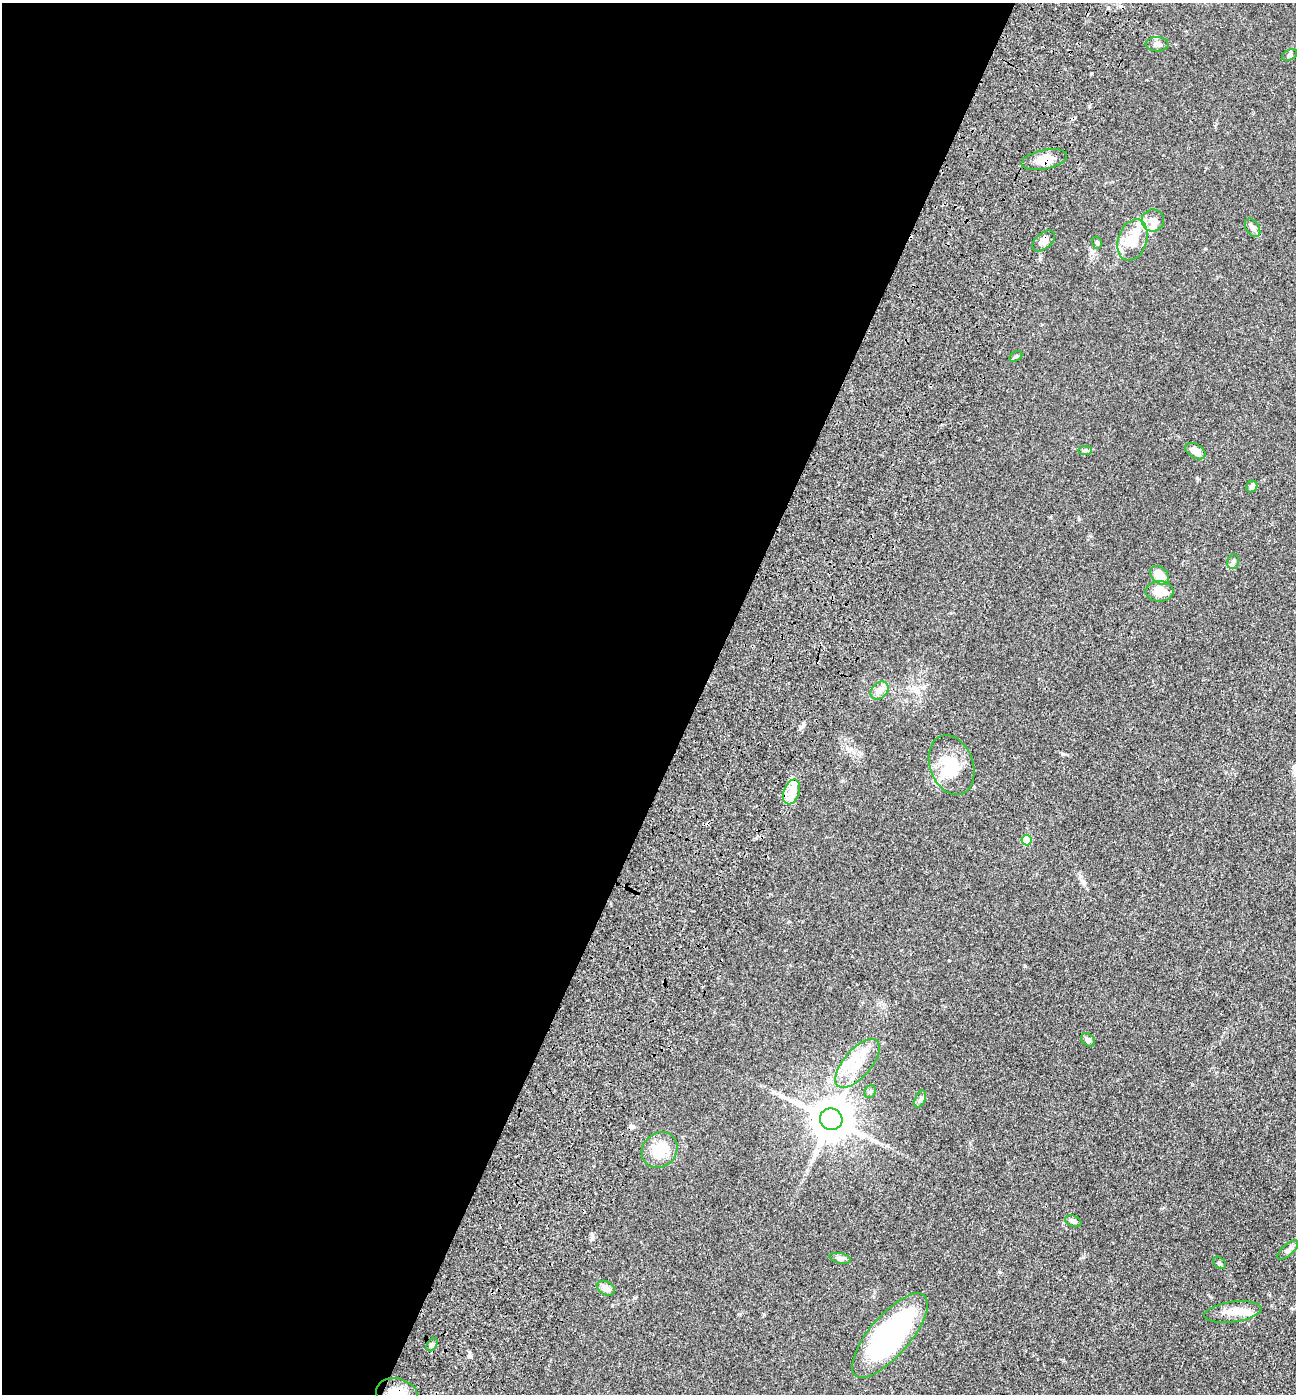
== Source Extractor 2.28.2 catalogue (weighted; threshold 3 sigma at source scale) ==
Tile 5 of 4 x 4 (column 1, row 2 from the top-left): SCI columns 328-1621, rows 2913-4304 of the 5967 x 5890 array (HDU 1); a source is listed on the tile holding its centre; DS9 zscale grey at full resolution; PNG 1298 x 1396 px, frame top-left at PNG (2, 3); each listed source drawn as its Kron ellipse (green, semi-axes under 4 px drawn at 4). Shown black and unused: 54% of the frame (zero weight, under 3 of 4 exposures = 11% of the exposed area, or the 3 px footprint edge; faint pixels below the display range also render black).
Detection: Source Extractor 2.28.2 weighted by HDU 2 'WHT'; one run over the whole footprint, this tile lists its part. Background 0.0618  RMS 0.0045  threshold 0.0201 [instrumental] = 3 sigma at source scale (4.5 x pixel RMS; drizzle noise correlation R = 1.50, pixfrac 1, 0.05/0.05 arcsec/px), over >= 5 px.
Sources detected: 42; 3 inside a brighter object's white glare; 1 cosmic-ray / hot-pixel residue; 1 long thin detection or spike segment (spike, bleed or trail) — neither listed nor drawn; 3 inside a brighter listed object's ellipse — not listed separately; the other 34 listed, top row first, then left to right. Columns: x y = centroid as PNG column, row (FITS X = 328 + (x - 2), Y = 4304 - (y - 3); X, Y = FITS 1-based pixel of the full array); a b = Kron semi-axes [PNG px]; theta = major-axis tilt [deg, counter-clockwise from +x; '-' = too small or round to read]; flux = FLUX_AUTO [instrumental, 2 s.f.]
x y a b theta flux
1157 44 11 7 -2 2.2
1289 55 8 5 26 0.9
1044 160 23 9 12 5.2
1153 220 11 11 - 3.3
1253 228 10 6 -58 1.5
1132 240 21 14 71 8.2
1044 241 13 7 41 3.1
1097 243 6 5 - 0.74
1016 356 7 4 31 0.66
1085 450 7 4 0 0.72
1196 451 11 6 -31 3.8
1252 487 6 5 - 1.7
1233 562 7 5 74 1.1
1160 575 11 7 -46 6
1159 591 14 10 0 6.8
880 691 10 8 45 2.2
952 765 31 21 -70 14
791 792 13 7 70 4.2
1027 840 5 5 - 13
1088 1040 8 5 -40 1.2
858 1063 30 13 49 12
870 1091 7 5 68 0.79
920 1099 9 5 66 1.1
831 1119 11 10 - 1400
660 1150 19 17 48 11
1073 1221 8 5 -23 1
1288 1250 13 5 42 1.5
840 1258 11 5 -11 1.2
1219 1263 7 5 -41 0.78
606 1288 10 6 -29 2.5
1233 1312 29 10 7 6.1
890 1336 53 20 49 81
432 1345 7 5 62 0.95
397 1394 21 16 -17 8.4
Overlapping masked pixels (flux is a lower limit): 3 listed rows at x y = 1044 160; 1044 241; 397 1394
Isophote crosses this tile's border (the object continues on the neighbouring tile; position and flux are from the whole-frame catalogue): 1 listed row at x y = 397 1394
Unlisted compact peaks at least as high as the median listed source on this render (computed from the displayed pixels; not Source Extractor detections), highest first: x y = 1025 966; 1063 754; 801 727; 592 1239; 1197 478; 1083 1257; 1091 73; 1000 1272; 1079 519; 469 1356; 1205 249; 1269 1295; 634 1298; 949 960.